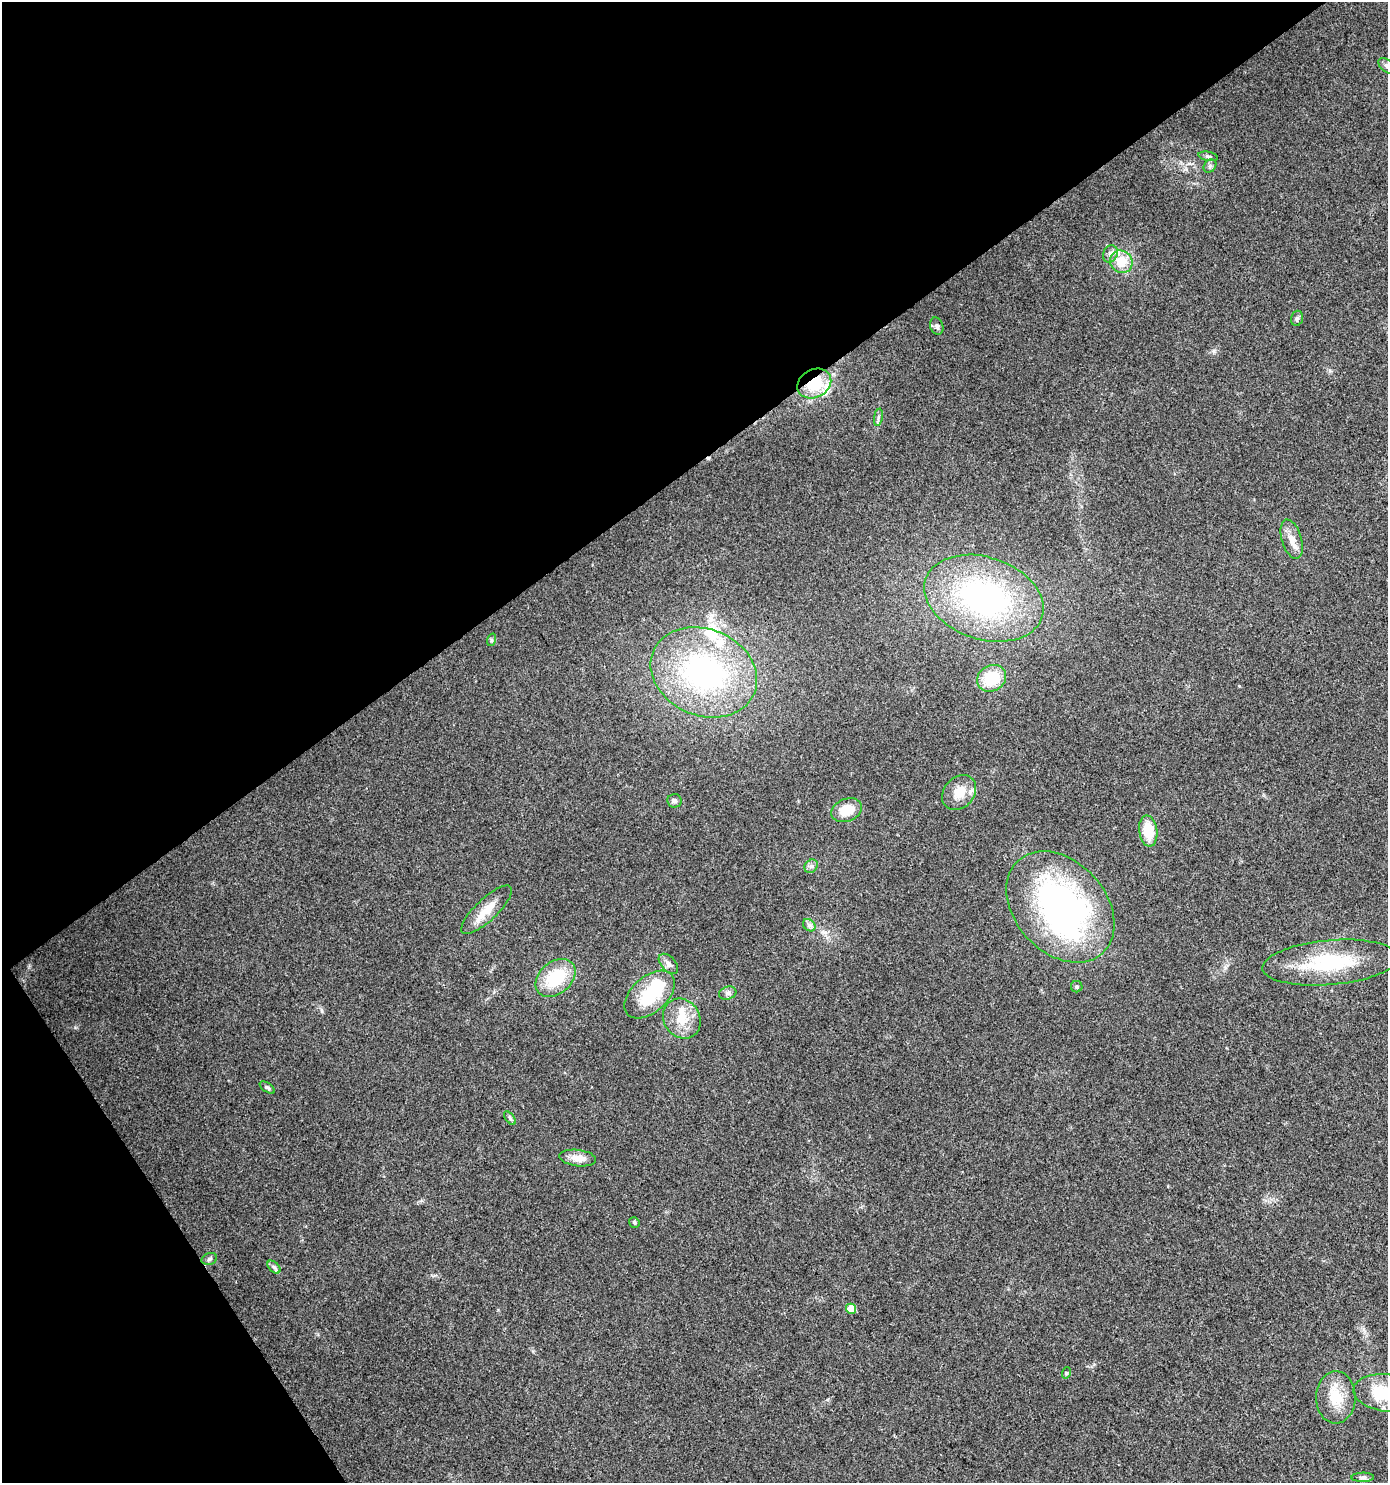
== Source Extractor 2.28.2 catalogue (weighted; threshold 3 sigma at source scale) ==
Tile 5 of 4 x 4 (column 1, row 2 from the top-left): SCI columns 125-1510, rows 2969-4449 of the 5857 x 5932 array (HDU 1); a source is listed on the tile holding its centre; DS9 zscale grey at full resolution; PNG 1390 x 1485 px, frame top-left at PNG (2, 2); each listed source drawn as its Kron ellipse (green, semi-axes under 4 px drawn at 4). Shown black and unused: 36% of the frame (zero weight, under 3 of 4 exposures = <1% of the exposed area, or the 3 px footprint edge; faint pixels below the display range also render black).
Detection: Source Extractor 2.28.2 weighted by HDU 2 'WHT'; one run over the whole footprint, this tile lists its part. Background 0.0257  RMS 0.0035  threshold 0.0156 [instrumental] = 3 sigma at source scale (4.5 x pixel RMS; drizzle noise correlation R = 1.50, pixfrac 1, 0.0396/0.0396 arcsec/px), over >= 5 px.
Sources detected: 50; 3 inside a brighter object's white glare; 1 cosmic-ray / hot-pixel residue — neither listed nor drawn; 6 inside a brighter listed object's ellipse — not listed separately; the other 40 listed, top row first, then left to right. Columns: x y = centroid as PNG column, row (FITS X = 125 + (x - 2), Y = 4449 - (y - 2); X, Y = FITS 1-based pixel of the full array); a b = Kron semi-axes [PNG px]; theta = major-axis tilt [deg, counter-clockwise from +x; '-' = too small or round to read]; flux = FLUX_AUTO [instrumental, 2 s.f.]
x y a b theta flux
1387 66 10 6 -37 1.4
1208 156 10 4 -11 0.81
1210 166 7 5 48 0.83
1110 254 9 7 66 1.4
1121 262 12 11 - 6.2
1297 318 8 6 75 0.77
937 326 9 6 -71 1.1
814 383 18 14 29 12
878 417 9 4 81 0.83
1292 539 20 10 -73 3.8
984 598 61 41 -19 79
491 640 6 4 72 0.51
704 672 55 43 -23 80
992 678 15 12 30 12
959 792 19 15 48 5.8
675 801 7 7 - 0.93
846 810 16 11 20 6.5
1148 831 15 9 -81 8.9
811 866 7 6 - 0.95
1060 907 63 45 -48 110
486 910 33 11 43 6.2
809 925 7 5 -44 1
1330 963 68 22 5 28
668 964 12 7 -48 1.7
556 978 22 16 41 15
1077 987 6 5 - 0.63
728 993 9 6 17 1.1
650 994 30 18 42 17
682 1019 21 18 -57 7.8
267 1088 9 4 -33 0.68
510 1118 8 4 -53 0.64
578 1158 18 8 -7 3.7
634 1222 5 5 - 0.67
209 1259 8 5 17 0.84
274 1267 8 4 -44 0.81
851 1309 5 5 - 6.6
1066 1373 6 3 72 0.36
1387 1393 33 18 -7 12
1336 1397 26 19 89 8.8
1363 1477 11 4 1 0.84
Overlapping masked pixels (flux is a lower limit): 1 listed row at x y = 814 383
Isophote crosses this tile's border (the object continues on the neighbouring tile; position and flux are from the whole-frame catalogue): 2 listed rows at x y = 1387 66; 1387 1393
Unlisted compact peaks at least as high as the median listed source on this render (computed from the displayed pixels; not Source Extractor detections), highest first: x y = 1214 351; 322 1011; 75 1027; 1239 686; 1330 370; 498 1310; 1225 968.